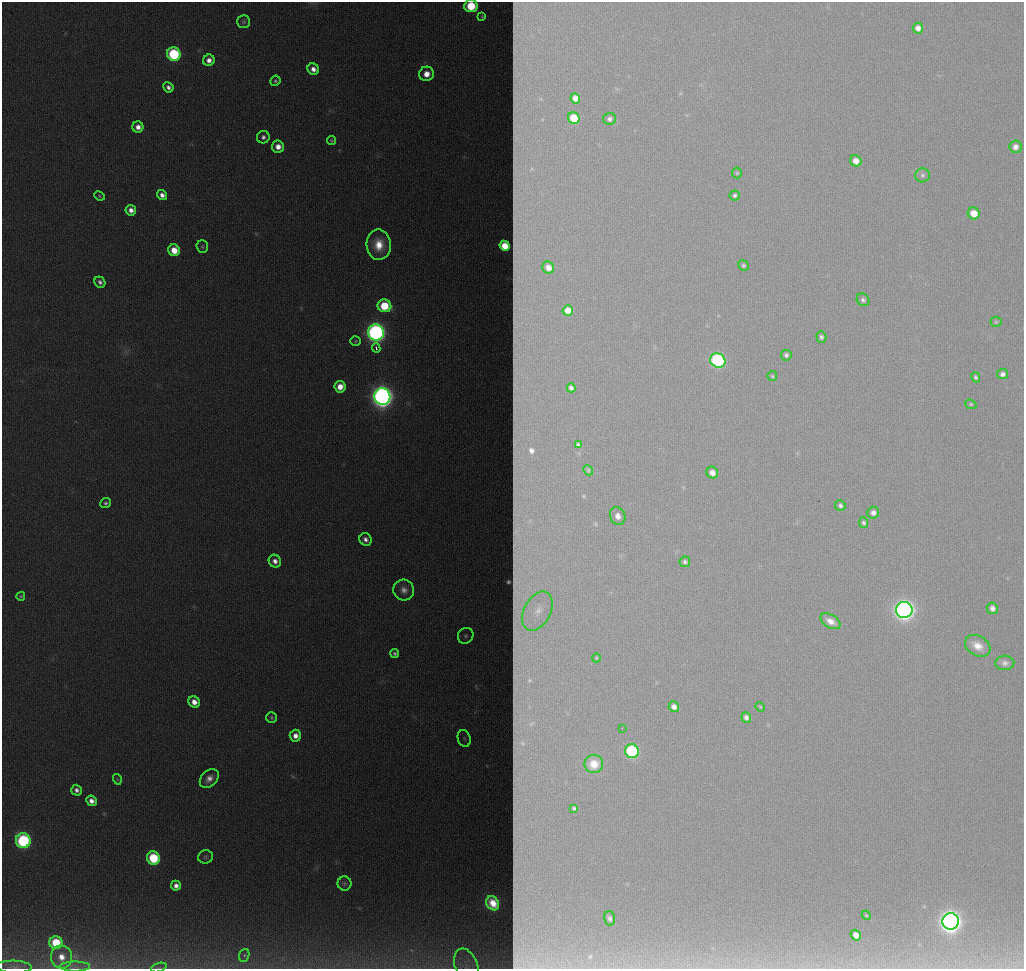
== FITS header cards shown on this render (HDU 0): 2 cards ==
NAXIS1  =                 1022
NAXIS2  =                  967

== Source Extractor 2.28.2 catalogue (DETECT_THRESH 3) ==
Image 1022 x 967 px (HDU 0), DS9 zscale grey, 1 PNG px = 1 image px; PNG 1026 x 971 px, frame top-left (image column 1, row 967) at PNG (2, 2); each listed source drawn as its Kron ellipse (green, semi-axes under 4 px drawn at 4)
Background 1120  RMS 12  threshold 35.1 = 3 sigma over >= 5 px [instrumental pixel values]
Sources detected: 106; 2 with non-positive FLUX_AUTO (blend fragments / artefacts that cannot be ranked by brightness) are neither listed nor drawn; the other 104 listed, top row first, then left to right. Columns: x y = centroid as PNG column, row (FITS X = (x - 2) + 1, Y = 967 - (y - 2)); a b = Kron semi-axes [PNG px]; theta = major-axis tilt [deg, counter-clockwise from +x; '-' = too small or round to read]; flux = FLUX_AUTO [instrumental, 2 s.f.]
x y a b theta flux
471 6 6 6 - 36000
482 16 3 2 - 850
244 22 6 6 - 1700
918 28 5 5 - 4600
174 54 7 6 - 80000
209 60 6 5 - 5700
313 69 6 5 - 5600
426 74 7 7 - 10000
275 81 5 4 - 1400
168 87 5 5 - 3400
575 98 5 4 - 5400
574 118 6 5 - 23000
610 119 6 6 - 2500
138 127 5 5 - 5900
263 137 6 6 - 2900
332 141 4 4 - 1100
278 147 6 6 - 7400
1015 147 6 6 - 4200
856 161 6 5 - 7300
737 173 5 5 - 980
922 175 7 7 - 1900
162 195 5 5 - 4700
735 195 5 5 - 1500
99 196 5 4 - 1000
131 210 5 5 - 4900
974 213 6 5 - 12000
379 245 15 12 -88 17000
505 246 5 5 - 14000
202 247 6 5 - 1300
174 250 6 5 - 14000
743 265 5 5 - 1300
548 267 6 5 - 6300
100 282 6 5 - 2900
863 300 7 6 - 2000
384 306 7 6 - 32000
568 310 5 5 - 8400
996 322 5 5 - 1200
376 332 8 8 - 390000
821 337 6 5 - 1900
356 341 5 5 - 1100
376 348 5 3 - 2800
786 355 5 5 - 1800
718 360 8 7 - 130000
1002 374 6 5 - 3000
772 376 5 4 - 1000
976 377 5 4 - 1500
340 387 6 5 - 11000
571 388 4 4 - 2100
382 397 8 8 - 770000
971 404 6 4 -22 1000
578 445 4 3 - 1200
588 470 5 4 - 900
712 473 6 5 - 5800
106 503 5 5 - 2100
840 506 6 5 - 2000
873 513 6 6 - 3600
618 516 9 7 -66 4300
864 523 5 4 - 1700
366 539 6 6 - 3700
275 561 6 6 - 4800
685 562 5 5 - 1700
404 590 10 10 - 5700
21 596 4 4 - 1100
992 608 6 5 - 3600
904 610 8 8 - 450000
537 611 21 13 62 13000
830 621 11 6 -31 6200
466 636 8 7 - 3200
978 646 13 10 -31 8600
395 654 5 4 - 2000
596 658 4 3 - 630
1005 663 9 7 3 3200
194 702 6 5 - 7800
674 707 5 5 - 4100
760 707 5 4 - 860
271 717 5 5 - 1400
746 717 5 4 - 2800
622 728 2 2 - 1300
295 736 6 5 - 5900
464 738 9 6 -75 2400
632 751 7 6 - 94000
594 764 9 9 - 9400
209 778 11 7 45 6200
117 779 5 3 - 740
77 790 5 5 - 3300
91 801 5 5 - 5500
574 808 3 3 - 910
23 841 7 7 - 120000
206 857 7 6 - 1700
153 858 7 6 - 51000
344 883 7 7 - 1800
176 886 5 5 - 4700
493 903 7 6 - 9100
866 915 5 3 - 740
609 918 7 5 -77 2200
951 921 8 8 - 620000
856 935 5 5 - 6300
56 943 6 6 - 35000
244 955 6 5 - 1500
61 957 11 10 - 13000
75 966 15 5 0 5200
466 966 18 11 -69 9300
14 967 17 6 -2 4700
159 968 8 3 19 1500
At the frame edge (FLAGS 8, measured only in part): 5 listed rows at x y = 471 6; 75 966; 466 966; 14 967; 159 968
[2 non-positive-flux detections neither listed nor drawn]